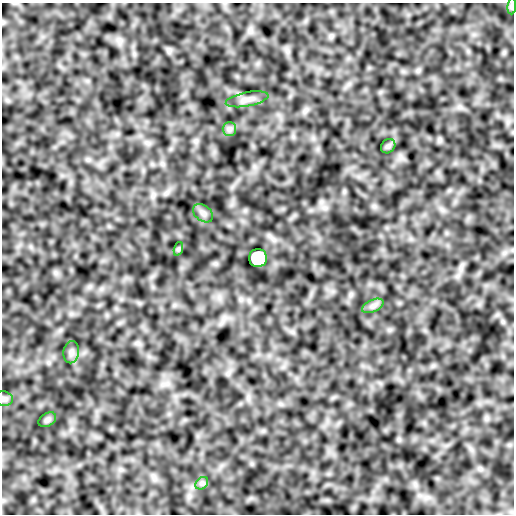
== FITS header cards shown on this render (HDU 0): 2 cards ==
NAXIS1  =                  512
NAXIS2  =                  512

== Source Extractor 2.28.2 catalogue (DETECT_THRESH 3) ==
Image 512 x 512 px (HDU 0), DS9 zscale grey, 1 PNG px = 1 image px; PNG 516 x 516 px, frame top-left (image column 1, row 512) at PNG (2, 3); each listed source drawn as its Kron ellipse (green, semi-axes under 4 px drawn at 4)
Background 5.19e-05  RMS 0.0044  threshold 0.0131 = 3 sigma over >= 5 px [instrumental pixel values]
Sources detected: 12; all 12 listed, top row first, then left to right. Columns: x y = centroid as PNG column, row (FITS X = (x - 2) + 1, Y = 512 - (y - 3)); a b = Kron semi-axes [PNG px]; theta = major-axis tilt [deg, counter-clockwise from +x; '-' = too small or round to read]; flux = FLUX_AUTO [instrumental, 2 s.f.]
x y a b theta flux
512 6 8 4 84 0.45
247 99 21 7 11 2
229 129 7 6 - 0.93
388 146 8 6 44 0.76
203 213 11 8 -38 1.3
178 249 7 4 71 0.45
258 258 9 9 - 40
373 306 11 6 24 1.3
71 352 11 7 80 1.3
4 399 9 7 -9 0.79
47 420 9 6 30 0.7
202 483 7 5 44 0.76
At the frame edge (FLAGS 8, measured only in part): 2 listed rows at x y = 512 6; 4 399